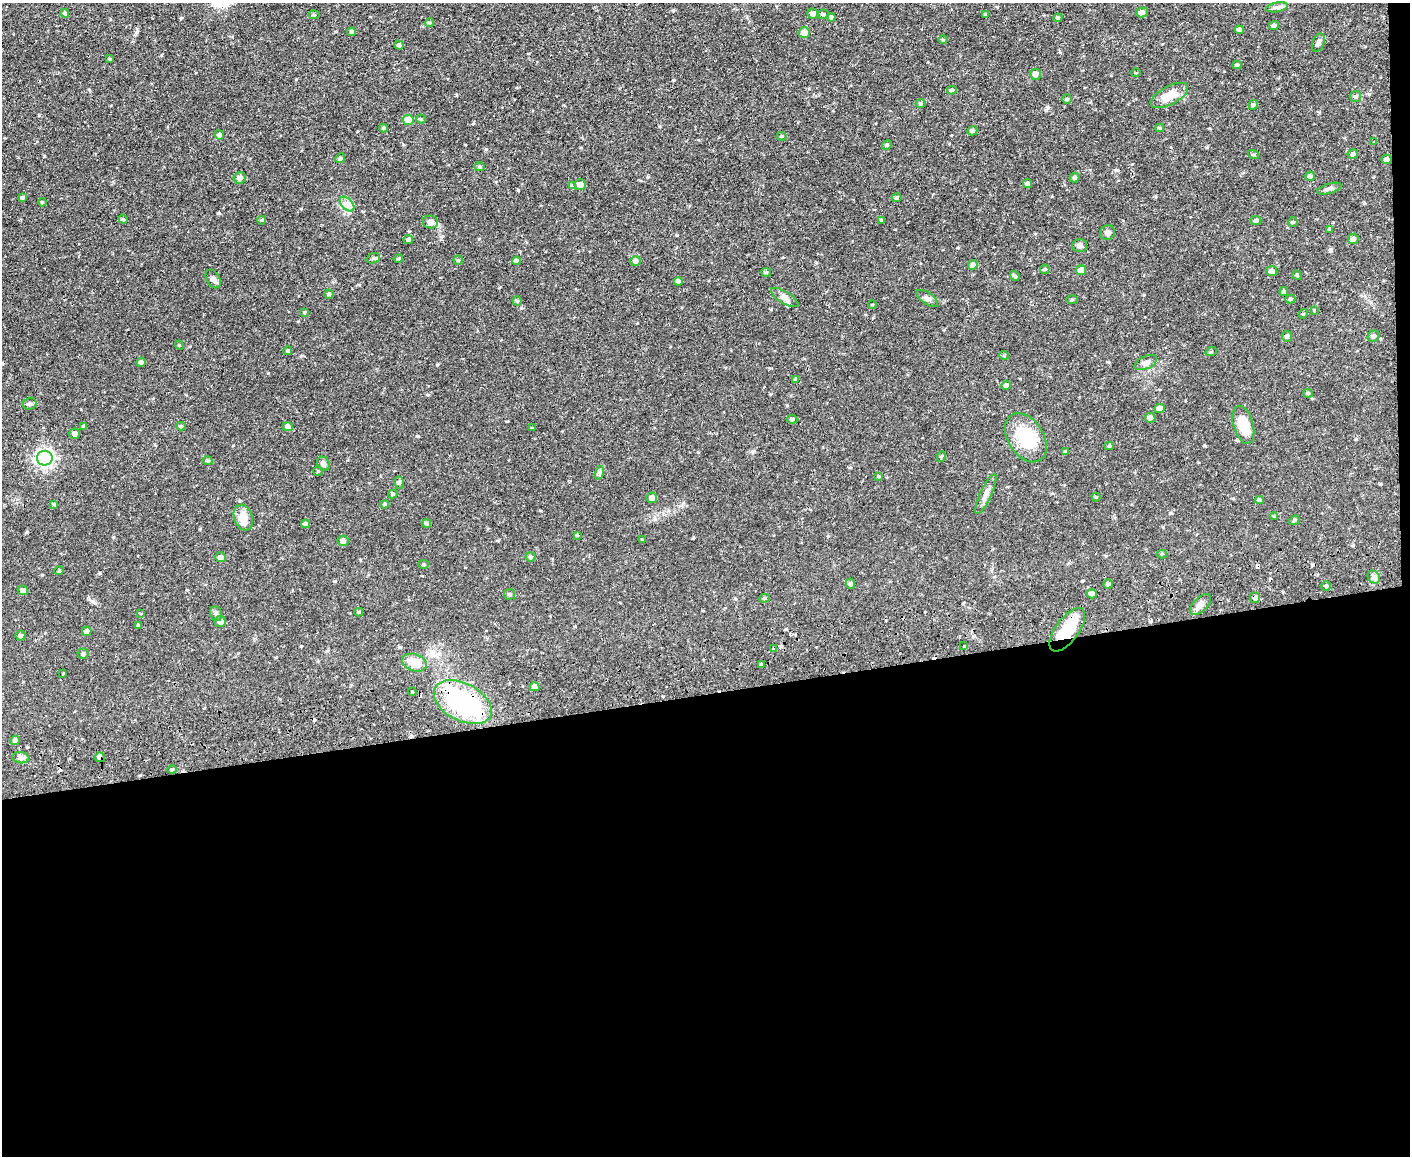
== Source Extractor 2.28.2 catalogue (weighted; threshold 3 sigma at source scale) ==
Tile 12 of 3 x 4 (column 3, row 4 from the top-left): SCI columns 2947-4354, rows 56-1209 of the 4593 x 4724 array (HDU 1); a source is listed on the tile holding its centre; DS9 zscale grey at full resolution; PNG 1412 x 1158 px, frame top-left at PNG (2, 3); each listed source drawn as its Kron ellipse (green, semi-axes under 4 px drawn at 4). Shown black and unused: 41% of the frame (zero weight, under 2 of 3 exposures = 3% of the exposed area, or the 3 px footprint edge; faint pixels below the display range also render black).
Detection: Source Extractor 2.28.2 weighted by HDU 2 'WHT'; one run over the whole footprint, this tile lists its part. Background 0.0535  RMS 0.0061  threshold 0.0276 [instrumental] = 3 sigma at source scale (4.5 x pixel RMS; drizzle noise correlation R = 1.50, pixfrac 1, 0.05/0.05 arcsec/px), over >= 5 px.
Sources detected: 181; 7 cosmic-ray / hot-pixel residue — neither listed nor drawn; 3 inside a brighter listed object's ellipse — not listed separately; the other 171 listed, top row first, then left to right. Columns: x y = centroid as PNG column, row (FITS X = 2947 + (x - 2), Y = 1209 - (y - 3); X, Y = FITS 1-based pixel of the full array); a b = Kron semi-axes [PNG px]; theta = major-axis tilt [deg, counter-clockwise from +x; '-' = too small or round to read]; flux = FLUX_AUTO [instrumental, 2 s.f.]
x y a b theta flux
1277 7 11 4 11 1.7
1142 12 6 5 - 1.6
65 13 4 4 - 1.1
813 14 5 5 - 1.9
823 14 5 5 - 1.1
985 14 4 3 - 0.86
314 15 5 3 - 0.63
831 17 4 4 - 1.8
1058 18 4 4 - 0.68
430 23 4 4 - 0.74
1274 25 5 4 - 1.4
1239 30 4 4 - 2
352 32 4 4 - 1.2
804 33 5 5 - 5.8
943 39 5 3 - 0.49
1318 42 9 5 69 1.5
399 45 5 4 - 1.5
110 59 4 3 - 0.64
1237 65 4 4 - 0.94
1136 73 5 3 - 0.42
1035 74 5 5 - 3
952 90 5 4 - 0.96
1169 95 21 9 28 8.5
1356 97 5 5 - 1.1
1067 99 4 4 - 0.77
921 103 5 4 - 0.77
1253 105 5 4 - 1
421 119 4 4 - 0.56
408 120 5 5 - 8.8
384 128 4 4 - 0.68
1160 128 4 4 - 0.65
972 131 5 4 - 0.99
219 135 5 4 - 1.6
782 136 5 4 - 0.74
1374 142 3 2 - 0.94
887 145 5 4 - 0.71
1253 154 5 3 - 0.64
1353 154 5 4 - 1.2
340 158 5 4 - 0.77
1387 159 5 4 - 2.4
479 167 5 4 - 0.68
1310 176 5 4 - 1.9
240 178 6 5 - 2.4
1075 178 5 4 - 1.2
1028 184 4 4 - 1.3
580 185 6 5 - 3.1
572 186 4 4 - 0.81
1329 189 12 5 17 1.6
22 197 4 3 - 1
897 198 5 4 - 0.95
42 202 4 3 - 0.61
347 204 9 5 -45 2.4
123 219 5 4 - 0.68
262 220 4 3 - 0.47
882 220 4 3 - 0.8
1256 221 5 4 - 1.1
430 222 7 6 - 2.6
1293 222 4 4 - 0.68
1330 229 4 3 - 0.7
1108 232 7 7 - 1.9
1353 239 5 5 - 1.9
408 240 5 4 - 1.5
1080 246 7 6 - 1.7
373 258 7 5 19 1
398 258 5 3 - 0.71
458 260 4 4 - 0.81
516 261 4 4 - 2.5
635 261 5 5 - 1.7
973 265 5 4 - 1.6
1045 269 5 4 - 0.66
1081 270 5 5 - 5.1
1272 271 5 5 - 2.1
766 272 5 4 - 0.72
1297 275 5 4 - 0.68
1015 276 5 3 - 0.96
213 279 10 6 -61 2.3
678 281 4 4 - 2.5
1284 292 4 4 - 1.1
329 294 4 4 - 1.1
785 297 16 6 -31 2.7
927 298 12 6 -35 2
1290 299 5 4 - 0.96
1072 300 6 4 1 0.57
517 301 4 4 - 0.83
872 305 4 3 - 0.47
1314 310 4 4 - 0.41
304 312 4 3 - 0.65
1303 314 5 3 - 0.56
1287 336 5 5 - 1.4
1374 336 6 5 - 1.6
179 345 4 3 - 0.55
288 351 4 4 - 0.77
1211 352 6 3 19 0.55
1004 355 5 4 - 0.65
141 362 4 4 - 1.9
1146 363 12 6 25 2.3
795 379 4 3 - 0.53
1006 385 5 4 - 1.7
1308 393 5 4 - 0.62
30 404 7 6 - 1.3
1160 408 5 4 - 3.5
1150 418 5 5 - 2
792 419 5 4 - 1.1
1243 425 19 10 -74 15
84 426 4 3 - 0.79
181 426 5 4 - 0.79
288 427 5 4 - 2.1
532 428 4 3 - 0.54
75 434 5 5 - 1.7
1026 438 27 17 -57 24
1109 446 4 4 - 0.76
1065 452 4 3 - 0.88
941 456 5 4 - 0.77
45 458 8 7 - 180
208 461 5 4 - 0.98
323 463 7 6 - 1.8
318 471 5 5 - 0.59
599 473 7 4 72 1
879 476 3 3 - 0.59
399 483 6 5 - 1.1
393 494 5 4 - 0.9
986 494 22 5 65 3.2
1096 497 4 4 - 0.51
652 498 5 5 - 2.6
1259 500 4 3 - 1.1
54 504 4 4 - 0.54
385 504 4 3 - 0.7
1274 516 4 4 - 0.48
243 517 13 9 -69 6.7
1294 520 6 4 21 0.82
306 524 4 4 - 1.6
426 524 4 4 - 0.97
577 535 4 4 - 0.57
642 540 3 3 - 0.48
343 541 5 5 - 2.6
1162 554 4 4 - 0.57
221 557 5 5 - 2.2
530 557 5 4 - 0.97
424 564 5 4 - 0.74
59 571 5 3 - 0.56
1374 577 7 5 -49 1.7
851 584 5 4 - 1.5
1108 584 4 4 - 0.88
1326 586 4 4 - 0.78
23 590 5 4 - 2.5
510 594 5 5 - 1.2
1092 594 5 4 - 2.2
765 598 5 4 - 0.79
1255 598 5 5 - 2.2
1200 605 13 7 45 3.1
359 612 4 3 - 0.77
141 614 4 3 - 0.5
216 614 7 5 -68 1.4
220 621 6 5 - 4
138 625 4 3 - 0.65
1067 630 25 11 54 20
87 631 5 4 - 1.8
21 636 5 5 - 1.3
964 646 3 2 - 1.9
774 649 3 3 - 1
83 654 5 5 - 1.3
414 663 13 8 -18 11
761 665 4 4 - 0.9
63 673 4 2 - 0.34
535 687 5 4 - 2.5
412 692 4 3 - 0.87
463 702 31 18 -28 65
15 740 4 4 - 1.5
100 757 5 5 - 2.3
21 758 9 5 -7 1.6
172 770 5 3 - 0.73
Overlapping masked pixels (flux is a lower limit): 4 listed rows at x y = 1255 598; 1067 630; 463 702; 100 757
Unlisted compact peaks at least as high as the median listed source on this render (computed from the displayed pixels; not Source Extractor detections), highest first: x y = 518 190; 137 32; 219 213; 418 436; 1170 513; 437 365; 1047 108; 92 601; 693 538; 27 532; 753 451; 673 80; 409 231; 1330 250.